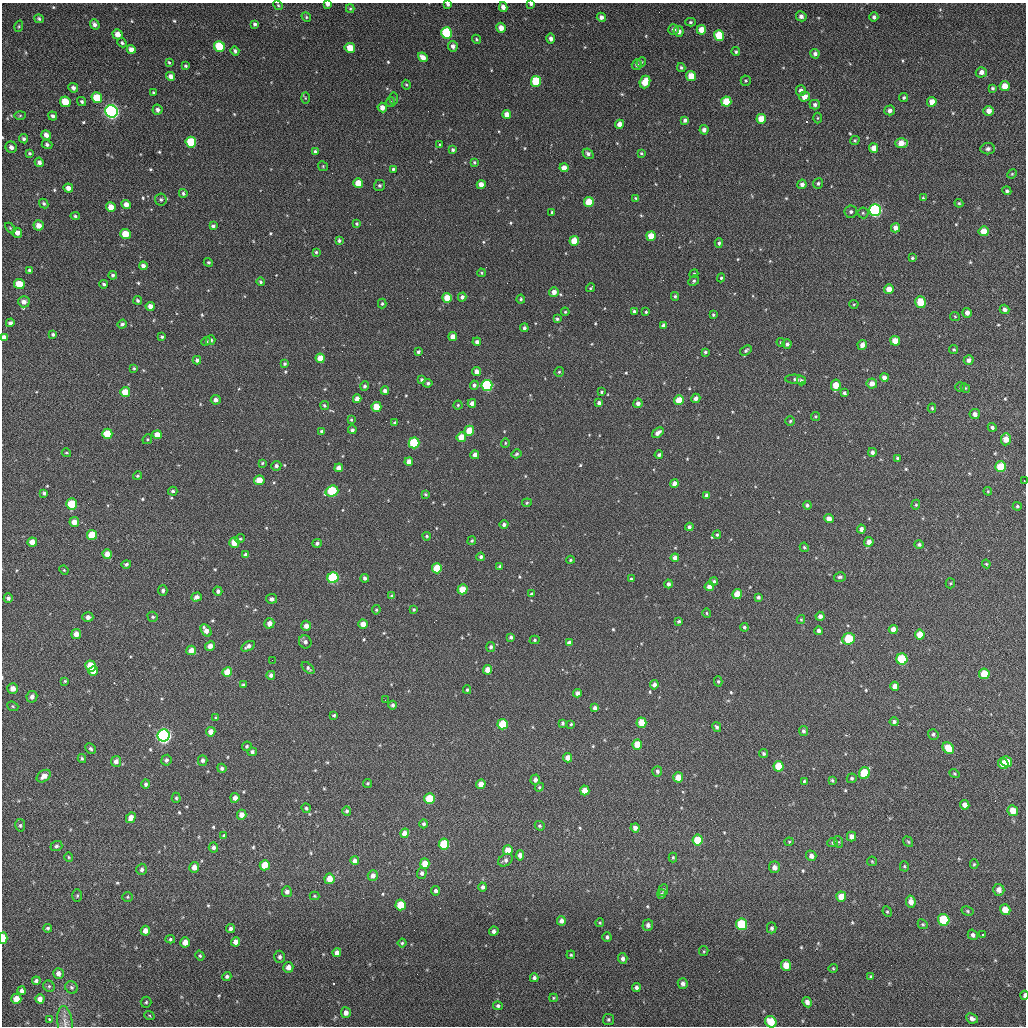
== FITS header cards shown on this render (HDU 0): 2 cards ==
NAXIS1  =                 1024 / length of data axis 1
NAXIS2  =                 1024 / length of data axis 2

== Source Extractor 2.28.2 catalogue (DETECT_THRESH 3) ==
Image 1024 x 1024 px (HDU 0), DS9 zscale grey, 1 PNG px = 1 image px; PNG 1028 x 1028 px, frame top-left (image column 1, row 1024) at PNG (2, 3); each listed source drawn as its Kron ellipse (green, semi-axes under 4 px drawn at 4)
Background 75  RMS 11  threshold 33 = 3 sigma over >= 5 px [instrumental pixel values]
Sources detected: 599; of the 599, the 500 brightest by FLUX_AUTO listed and drawn (99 fainter detections omitted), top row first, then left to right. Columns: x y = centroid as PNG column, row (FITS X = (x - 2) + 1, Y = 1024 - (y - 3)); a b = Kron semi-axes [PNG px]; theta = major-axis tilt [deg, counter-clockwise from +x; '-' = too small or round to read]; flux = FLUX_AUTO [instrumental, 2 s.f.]
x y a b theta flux
327 4 4 3 - 2400
448 4 4 3 - 1800
531 4 4 3 - 1800
278 5 5 4 - 970
503 7 5 4 - 4400
350 9 4 4 - 870
801 16 5 5 - 2700
306 17 5 4 - 1000
601 17 4 4 - 2900
874 17 4 4 - 1900
39 19 5 4 - 1400
690 22 5 4 - 1200
95 24 5 4 - 2700
255 24 4 3 - 1500
19 26 6 4 72 900
501 28 5 4 - 6500
673 30 5 5 - 2800
701 30 5 4 - 9200
679 31 5 5 - 4000
446 33 6 5 - 54000
117 34 5 5 - 5500
719 35 5 5 - 22000
476 39 5 4 - 1100
551 39 5 4 - 2800
122 43 5 4 - 1400
219 46 6 5 - 31000
453 46 5 5 - 3200
350 48 5 5 - 11000
131 49 4 4 - 4700
235 51 5 4 - 1700
736 52 4 4 - 1200
815 54 4 4 - 2400
423 57 5 4 - 5200
169 62 4 3 - 880
641 62 5 4 - 960
637 65 5 5 - 2100
186 66 4 3 - 1100
681 67 4 4 - 1400
981 72 5 5 - 3100
171 76 4 4 - 3800
691 76 5 5 - 12000
536 81 5 5 - 34000
746 81 5 5 - 990
645 82 6 5 - 13000
406 85 5 4 - 880
1005 86 5 5 - 7500
73 88 5 4 - 2500
993 88 4 4 - 1100
801 91 5 5 - 2700
153 93 3 3 - 1200
804 97 5 4 - 6400
904 97 5 4 - 1100
97 98 5 5 - 20000
305 98 6 4 -88 800
394 99 6 4 -83 930
726 101 5 5 - 20000
65 102 5 5 - 15000
82 102 5 4 - 1400
391 102 5 4 - 860
932 102 5 5 - 6900
815 105 5 4 - 2000
382 107 5 4 - 5200
157 110 5 5 - 2800
890 110 5 5 - 2700
111 111 6 6 - 280000
989 111 5 5 - 4500
507 114 4 4 - 5400
20 115 5 3 - 890
53 116 5 4 - 1800
817 118 5 3 - 800
761 119 5 5 - 12000
685 120 4 4 - 2400
619 124 4 4 - 5200
704 130 4 4 - 2800
46 135 5 4 - 4200
23 139 5 4 - 1600
855 140 5 4 - 1100
191 142 5 5 - 30000
901 143 6 5 - 8900
47 144 5 4 - 1800
440 145 3 3 - 1000
11 147 6 5 - 3100
874 148 5 4 - 6800
988 149 7 5 7 2500
453 150 4 4 - 1500
315 151 4 4 - 1500
30 153 4 3 - 1000
641 153 4 3 - 960
588 154 6 4 -40 2300
39 162 5 4 - 2600
474 162 4 3 - 1100
323 166 5 4 - 850
564 168 4 4 - 6000
393 169 3 3 - 1300
1012 174 5 4 - 870
358 183 5 5 - 14000
818 183 5 5 - 1600
802 184 5 4 - 3100
380 185 6 5 - 1800
481 185 4 4 - 7200
68 188 5 4 - 4700
1007 191 4 4 - 1400
183 193 4 4 - 1400
636 198 3 3 - 1100
923 198 4 3 - 940
161 200 6 6 - 1500
589 202 5 5 - 18000
44 203 5 4 - 1400
959 203 4 4 - 1000
126 204 5 4 - 5400
111 207 5 4 - 7500
875 210 6 6 - 150000
552 212 3 3 - 830
851 212 6 6 - 1900
863 213 5 5 - 1100
75 216 4 4 - 1200
357 224 3 3 - 1100
39 225 5 5 - 5400
213 226 4 4 - 1800
10 228 6 4 -45 910
896 228 4 4 - 4700
984 231 5 5 - 9300
17 233 5 5 - 4200
125 234 5 5 - 16000
651 236 5 4 - 12000
339 241 4 3 - 1600
574 241 5 4 - 15000
719 243 4 4 - 1400
316 252 3 3 - 1000
912 258 4 3 - 960
208 262 5 4 - 1200
143 266 4 4 - 3000
29 270 4 3 - 1100
481 273 4 3 - 890
694 274 4 4 - 870
113 275 4 4 - 1500
721 278 4 4 - 1100
694 281 6 4 46 1400
261 282 4 4 - 1400
19 284 5 5 - 17000
104 284 4 3 - 1400
591 288 5 2 - 940
889 289 5 4 - 6600
554 292 5 5 - 5100
675 296 4 4 - 1200
462 297 4 4 - 2400
447 298 5 5 - 15000
521 299 4 4 - 1200
138 300 4 4 - 1400
24 302 6 5 - 3900
920 302 6 5 - 16000
382 304 5 4 - 1100
854 304 4 4 - 810
150 306 4 4 - 4700
1004 309 5 4 - 2800
634 311 4 3 - 1500
565 312 4 4 - 830
646 312 3 3 - 1000
967 313 5 4 - 3700
713 315 4 3 - 980
955 316 5 4 - 820
557 319 4 4 - 1300
10 323 4 4 - 2500
122 324 5 4 - 1400
664 325 4 4 - 3200
524 328 4 4 - 1900
53 334 4 3 - 1300
4 337 4 4 - 2700
162 337 4 4 - 1200
453 337 4 4 - 6100
211 340 5 4 - 1900
206 341 5 4 - 1000
895 341 5 5 - 10000
477 342 4 4 - 2700
781 342 4 4 - 990
787 344 4 4 - 1900
862 345 5 4 - 4700
954 349 4 4 - 980
746 350 6 4 34 1600
418 352 4 4 - 1800
705 352 3 3 - 1200
320 358 4 4 - 8900
197 360 4 4 - 1900
969 360 5 4 - 3000
285 364 4 4 - 1400
134 368 4 3 - 880
477 371 4 4 - 4400
559 372 5 4 - 1100
884 377 4 4 - 3600
795 379 10 4 -3 1900
422 380 4 4 - 1400
801 381 4 4 - 2000
428 383 4 4 - 1600
872 383 5 5 - 5500
474 385 4 4 - 2000
487 385 5 5 - 82000
836 385 6 5 - 13000
365 386 5 4 - 1700
960 387 4 4 - 890
965 388 5 4 - 870
385 391 4 4 - 3000
125 392 5 5 - 13000
601 392 3 3 - 960
844 393 4 3 - 1600
696 398 5 4 - 3200
357 399 4 4 - 4700
216 400 5 4 - 3000
679 400 5 4 - 14000
472 403 4 4 - 3600
599 403 4 4 - 2400
638 403 5 4 - 3000
324 405 5 4 - 1200
458 405 4 4 - 920
376 407 5 5 - 16000
932 408 4 4 - 1100
975 414 5 5 - 3300
815 416 4 4 - 920
351 420 4 3 - 900
790 421 5 4 - 1100
394 423 4 4 - 1200
992 427 4 4 - 1700
352 430 4 4 - 1800
322 431 4 4 - 1400
469 431 5 5 - 17000
658 433 6 4 37 3700
107 434 5 5 - 16000
157 435 5 4 - 8300
461 437 5 4 - 11000
147 439 5 4 - 910
1006 439 6 5 - 8400
414 443 5 5 - 46000
505 443 4 4 - 880
872 452 4 4 - 2200
66 453 5 3 - 800
516 454 5 4 - 1200
475 455 4 4 - 3800
659 455 4 4 - 1400
898 458 4 3 - 1600
409 462 4 4 - 4700
262 463 4 3 - 890
276 466 5 4 - 2200
1001 467 5 5 - 23000
339 468 4 4 - 4800
137 476 4 4 - 980
259 480 5 4 - 10000
1024 481 3 2 - 800
674 483 4 4 - 4400
173 491 4 4 - 1500
332 491 6 5 - 42000
988 491 4 3 - 830
44 493 4 3 - 1400
425 494 4 3 - 990
706 495 4 3 - 1800
527 503 5 4 - 890
72 504 5 5 - 24000
807 505 4 4 - 1600
916 505 5 4 - 910
1017 506 4 4 - 1100
829 519 5 4 - 4600
74 522 5 5 - 6700
504 525 4 4 - 2200
689 527 4 4 - 2000
861 529 4 4 - 3200
92 535 5 5 - 14000
717 535 4 4 - 1200
427 536 4 3 - 1000
240 539 5 4 - 960
472 541 4 4 - 910
32 542 5 4 - 6900
869 542 5 4 - 4900
234 543 5 5 - 12000
317 543 5 4 - 1700
919 544 4 4 - 1500
804 547 5 4 - 1000
107 554 4 4 - 7000
246 555 4 4 - 2400
481 557 4 4 - 2100
675 558 4 4 - 4100
570 560 4 3 - 810
126 564 5 4 - 1800
986 564 4 3 - 800
500 566 4 3 - 1600
437 568 5 5 - 19000
64 570 5 4 - 810
840 577 6 4 14 1500
333 578 5 5 - 61000
365 578 4 3 - 1900
631 579 3 3 - 1100
714 581 4 4 - 1400
950 583 5 5 - 860
669 584 4 3 - 2300
709 586 5 4 - 4300
462 589 5 5 - 13000
163 591 5 4 - 2000
218 591 4 4 - 1900
531 594 4 3 - 1200
737 594 5 4 - 12000
392 596 4 3 - 1800
196 597 5 4 - 3300
758 597 4 4 - 1700
8 598 4 4 - 2200
272 599 5 4 - 2100
376 610 5 3 - 920
414 610 4 4 - 1000
707 613 4 4 - 850
820 616 4 4 - 2900
88 617 5 5 - 3300
153 617 5 4 - 1200
801 620 4 4 - 820
679 621 4 3 - 1400
269 623 5 5 - 4700
363 624 4 4 - 7200
306 626 5 5 - 4100
744 627 4 4 - 1200
893 629 4 4 - 5200
206 630 7 4 -56 4800
819 631 4 4 - 2300
76 634 5 5 - 5500
920 634 5 4 - 7700
511 637 4 4 - 1800
849 639 6 5 - 32000
534 640 5 4 - 1000
305 642 7 6 - 2600
569 643 4 4 - 2500
210 646 5 4 - 4500
248 646 7 4 31 2800
491 647 5 4 - 1700
191 650 5 4 - 7100
902 659 5 5 - 38000
272 660 2 2 - 1800
90 666 5 5 - 18000
308 668 7 4 -43 1600
488 670 5 4 - 7900
93 671 5 4 - 7300
227 672 5 4 - 10000
984 674 5 5 - 17000
271 675 4 4 - 2300
65 681 3 3 - 850
718 681 5 4 - 1100
243 685 4 3 - 1100
654 685 4 4 - 3700
895 686 4 4 - 5200
13 689 5 5 - 5500
467 690 4 3 - 1000
577 693 4 4 - 2700
32 697 6 5 - 3100
385 700 2 2 - 890
393 705 4 4 - 1800
13 706 6 4 -23 1100
595 708 4 4 - 2700
334 715 3 3 - 1200
216 718 4 3 - 840
894 722 4 4 - 1800
563 723 4 3 - 1300
641 723 5 5 - 14000
503 724 5 5 - 22000
571 724 4 3 - 870
717 727 5 4 - 1700
803 731 5 4 - 1700
211 732 5 4 - 5100
933 734 5 5 - 1500
164 735 6 6 - 280000
637 744 5 5 - 11000
247 746 5 4 - 1200
948 748 6 5 - 16000
91 749 6 4 -45 1400
252 752 4 4 - 1900
764 753 4 4 - 1400
568 758 5 4 - 6100
82 759 4 3 - 1100
166 760 5 5 - 2400
203 760 5 5 - 2100
116 761 5 5 - 3500
1007 762 6 5 - 8500
1003 764 6 5 - 13000
778 766 5 5 - 16000
222 768 4 4 - 2000
657 771 5 5 - 1800
864 773 6 5 - 34000
954 774 5 4 - 900
44 776 8 5 36 4900
678 777 5 5 - 8600
852 778 5 4 - 1400
535 780 5 4 - 3000
832 780 3 3 - 960
804 781 4 4 - 820
368 783 4 4 - 1000
146 784 5 4 - 1700
481 784 5 4 - 7200
539 787 5 4 - 950
585 790 5 4 - 9000
176 798 5 4 - 1100
235 798 5 4 - 3600
430 799 5 5 - 28000
965 805 5 4 - 4800
306 808 5 4 - 1200
347 811 4 4 - 1500
1013 811 5 5 - 9300
242 815 5 4 - 5500
131 818 5 4 - 4800
424 824 4 4 - 1600
20 825 6 5 - 1400
540 826 5 4 - 1300
635 828 4 4 - 3500
405 833 5 4 - 6500
224 836 4 4 - 1000
851 837 5 4 - 3700
698 840 5 5 - 21000
789 842 4 4 - 810
839 842 6 4 -72 840
908 842 6 4 -53 920
832 843 5 4 - 910
444 844 5 5 - 32000
56 846 6 5 - 1600
213 847 5 4 - 2200
508 850 5 5 - 10000
520 855 5 4 - 3800
811 856 5 5 - 3300
69 857 4 4 - 860
673 857 5 4 - 940
505 860 8 5 33 2200
355 861 4 4 - 3000
872 861 5 4 - 950
425 864 5 4 - 9400
974 864 5 4 - 960
265 865 5 5 - 13000
904 866 5 4 - 940
194 867 5 5 - 5000
774 867 6 5 - 3800
142 869 5 5 - 2000
422 873 5 5 - 2100
373 876 5 5 - 3600
329 879 5 5 - 8800
483 887 4 4 - 2200
663 890 6 5 - 1500
999 890 6 5 - 4100
436 891 4 4 - 2000
287 892 5 5 - 2800
662 894 5 4 - 1500
77 896 6 5 - 1000
314 896 5 4 - 890
127 897 5 4 - 900
841 897 5 5 - 9400
911 902 6 5 - 5500
401 905 5 5 - 16000
1005 910 5 5 - 11000
967 911 6 4 -29 1100
887 912 5 4 - 960
944 920 6 5 - 39000
561 921 5 4 - 3300
600 923 4 4 - 870
741 924 6 5 - 39000
923 924 5 4 - 1000
648 925 5 5 - 2700
48 928 4 4 - 1200
231 928 5 4 - 2200
772 928 5 4 - 1600
145 931 5 4 - 4500
494 931 5 4 - 2400
973 935 5 5 - 2200
983 935 3 3 - 2900
607 937 5 4 - 1700
3 938 5 4 - 20000
170 939 5 4 - 1100
185 942 5 5 - 6400
236 942 4 4 - 4000
402 943 4 4 - 1100
704 951 5 4 - 860
337 953 4 4 - 3200
571 955 4 4 - 1000
200 956 5 4 - 1100
280 957 6 5 - 1900
623 958 5 4 - 2500
786 965 5 5 - 10000
288 967 5 5 - 4300
833 968 4 4 - 820
58 973 5 5 - 3200
227 977 4 4 - 1700
871 977 4 3 - 960
534 978 4 4 - 2100
36 981 4 4 - 1700
683 984 5 5 - 2900
49 986 6 5 - 1200
71 987 6 6 - 1600
636 987 4 4 - 2500
22 991 4 4 - 2100
1024 995 4 2 - 2300
554 998 4 4 - 850
16 999 5 5 - 6500
40 999 4 4 - 3700
146 1002 5 5 - 1200
807 1002 5 4 - 3500
498 1006 5 4 - 1500
346 1013 5 5 - 3900
149 1015 5 3 - 880
972 1018 6 4 -25 2700
49 1019 3 2 - 2100
608 1019 5 5 - 1300
771 1022 6 5 - 18000
65 1023 16 7 -83 4400
At the frame edge (FLAGS 8, measured only in part): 9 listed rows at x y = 327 4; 448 4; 531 4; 4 337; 1024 481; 3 938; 1024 995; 771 1022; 65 1023
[99 fainter detections neither listed nor drawn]